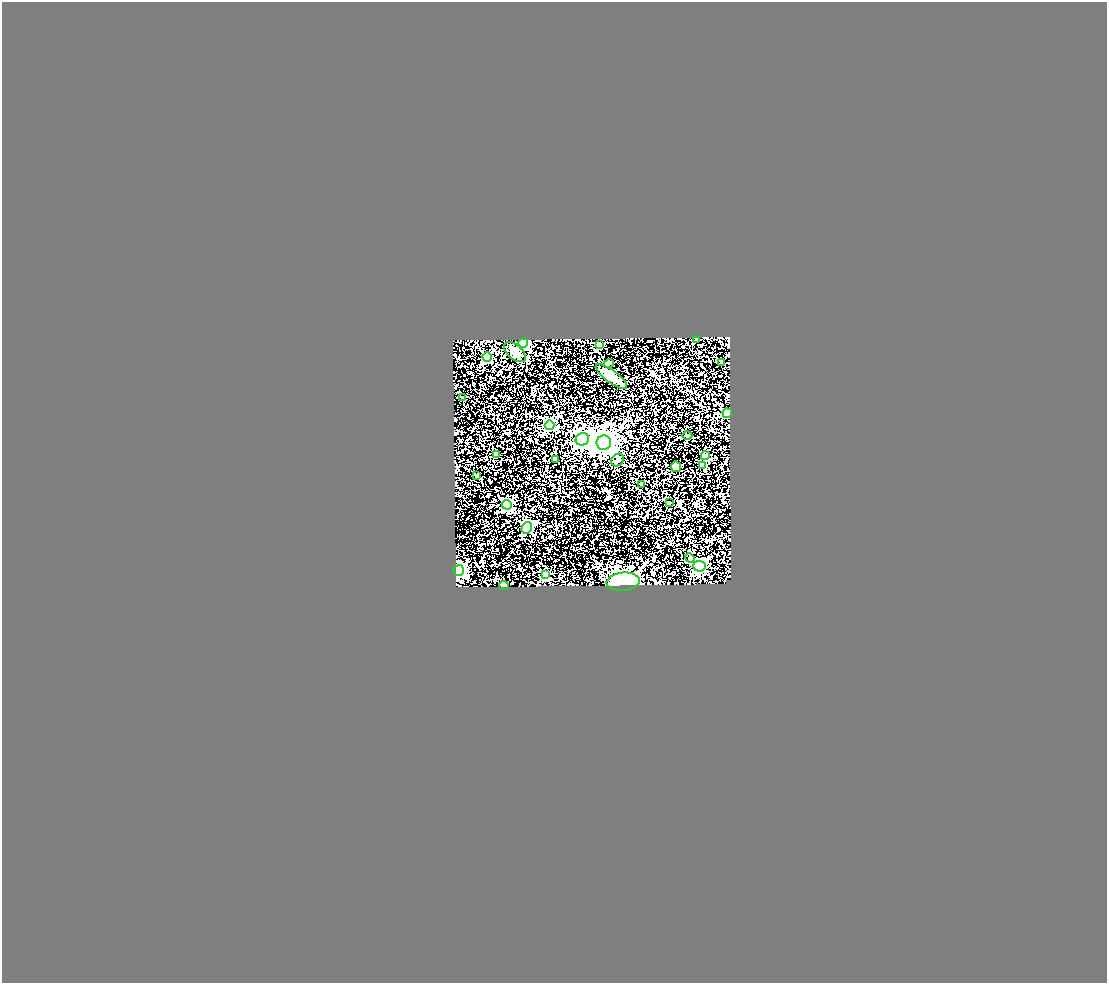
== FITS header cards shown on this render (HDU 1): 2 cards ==
NAXIS1  =                 1105
NAXIS2  =                  981

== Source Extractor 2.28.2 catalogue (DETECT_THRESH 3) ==
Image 1105 x 981 px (HDU 1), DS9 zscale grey, 1 PNG px = 1 image px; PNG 1109 x 985 px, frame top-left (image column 1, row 981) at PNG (2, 2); each listed source drawn as its Kron ellipse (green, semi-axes under 4 px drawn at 4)
Background 1.89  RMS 0.13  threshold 0.381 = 3 sigma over >= 5 px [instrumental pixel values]
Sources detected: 31; all 31 listed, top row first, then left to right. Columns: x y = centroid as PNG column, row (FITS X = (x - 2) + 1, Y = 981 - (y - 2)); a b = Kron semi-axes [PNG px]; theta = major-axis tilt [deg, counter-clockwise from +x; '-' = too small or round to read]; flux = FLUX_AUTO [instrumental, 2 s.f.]
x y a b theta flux
696 340 3 3 - 45
523 343 5 4 - 650
599 345 4 4 - 62
515 352 13 7 -41 50
487 357 5 4 - 340
722 362 4 4 - 35
609 363 5 3 - 7.6
611 376 19 6 -36 100
462 397 3 3 - 24
727 413 5 4 - 390
549 425 5 5 - 550
687 435 5 3 - 8.1
582 439 7 6 - 1900
604 443 7 7 - 5900
496 454 3 3 - 20
705 456 4 4 - 79
556 460 4 3 - 26
618 460 7 5 45 19
702 466 4 4 - 87
676 467 5 5 - 58
477 475 3 3 - 19
641 484 3 3 - 21
670 503 3 3 - 14
507 505 5 5 - 690
527 528 6 5 - 590
690 558 5 4 - 11
699 566 6 5 - 980
459 570 5 5 - 1700
545 575 4 4 - 270
623 582 16 9 5 950
504 585 5 3 - 57